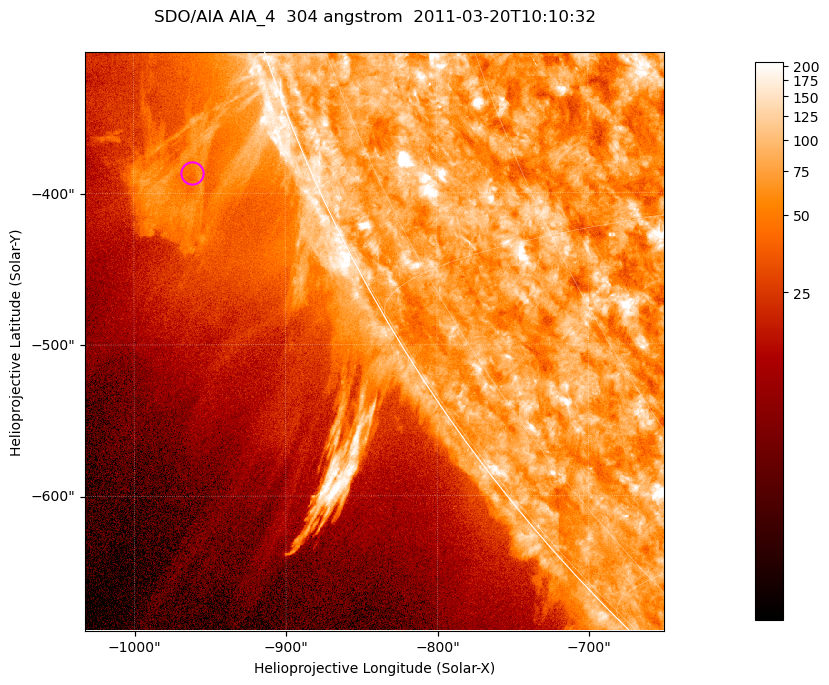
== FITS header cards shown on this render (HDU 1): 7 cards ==
TELESCOP= 'SDO/AIA '           / For AIA: SDO/AIA
INSTRUME= 'AIA_4   '           / For AIA: AIA_ATA1, AIA_ATA2, AIA_ATA3 or AIA_AT
WAVELNTH=                  304 / [angstrom] Wavelength
WAVEUNIT= 'angstrom'           / Wavelength unit: angstrom
DATE-OBS= '2011-03-20T10:10:32.124' / [ISO] Date when observation started; ISO 8
CTYPE1  = 'HPLN-TAN'           / CTYPE1; Typically HPLN
CTYPE2  = 'HPLT-TAN'           / CTYPE2; Typically HPLT

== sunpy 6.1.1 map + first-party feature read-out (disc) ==
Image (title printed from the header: SDO/AIA AIA_4  304 angstrom  2011-03-20T10:10:32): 637 x 637 px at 0.6 arcsec/px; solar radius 964 arcsec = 1606 px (partial field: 2.2% of the solar disc is inside the frame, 43% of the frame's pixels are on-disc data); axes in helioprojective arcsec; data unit not stated in the header (colour bar unlabelled)
Orientation: roll -0.132 deg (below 1 deg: not rotated)
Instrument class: DISC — disc imager (sunpy class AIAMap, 304 A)
Bright regions (active regions / flare kernels): reference = the on-disc median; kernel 5 px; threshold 5 sigma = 115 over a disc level ~74.2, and >= 1.15x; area >= 405 px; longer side >= 8 px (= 4.8 arcsec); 0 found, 0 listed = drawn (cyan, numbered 1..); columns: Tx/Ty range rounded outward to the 2 arcsec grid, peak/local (2 s.f.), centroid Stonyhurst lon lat
Off-limb structures (1.02-1.3 R_sun): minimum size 202 px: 7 found; the strongest spans PA ~110..115 deg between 1.02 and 1.13 R_sun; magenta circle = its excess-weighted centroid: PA ~110 deg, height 1.08 R_sun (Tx ~-962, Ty ~-386 arcsec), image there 1.8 x the reference